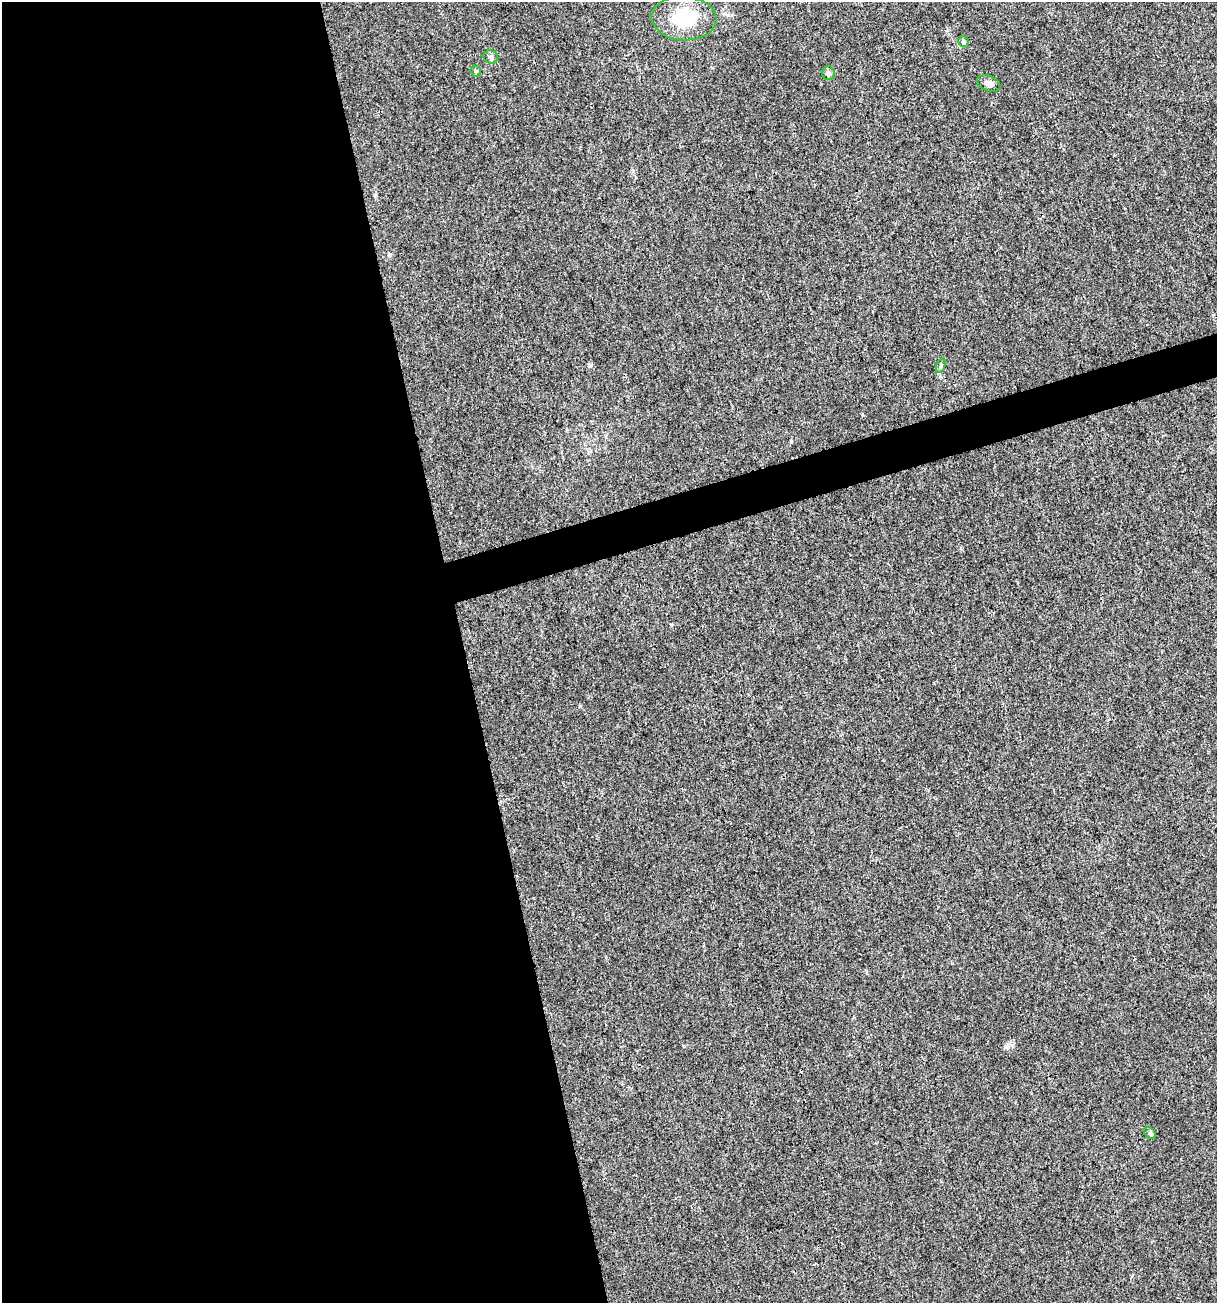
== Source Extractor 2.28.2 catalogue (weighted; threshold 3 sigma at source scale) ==
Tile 9 of 4 x 4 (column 1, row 3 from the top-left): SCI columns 102-1316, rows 1303-2603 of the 5012 x 5207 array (HDU 1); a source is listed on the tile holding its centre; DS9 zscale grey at full resolution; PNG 1219 x 1305 px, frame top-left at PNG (2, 2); each listed source drawn as its Kron ellipse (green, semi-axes under 4 px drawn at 4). Shown black and unused: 40% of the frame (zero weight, under 3 of 4 exposures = <1% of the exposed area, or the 3 px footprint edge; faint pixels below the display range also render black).
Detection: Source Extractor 2.28.2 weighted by HDU 2 'WHT'; one run over the whole footprint, this tile lists its part. Background 0.00336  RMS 0.0026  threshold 0.0118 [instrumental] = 3 sigma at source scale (4.5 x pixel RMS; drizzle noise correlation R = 1.50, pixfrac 1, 0.0396/0.0396 arcsec/px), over >= 5 px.
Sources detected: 8; all 8 listed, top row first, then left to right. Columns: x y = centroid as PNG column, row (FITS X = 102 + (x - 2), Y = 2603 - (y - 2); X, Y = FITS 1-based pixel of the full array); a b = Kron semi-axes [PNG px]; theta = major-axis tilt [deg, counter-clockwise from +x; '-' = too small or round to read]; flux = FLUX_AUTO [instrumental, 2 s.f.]
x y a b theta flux
684 18 32 22 -3 14
963 42 5 5 - 0.46
491 57 7 6 - 0.64
476 71 6 5 - 0.37
828 73 7 6 - 0.86
989 84 12 7 -20 1.3
941 366 7 4 71 0.45
1150 1133 7 5 -44 0.48